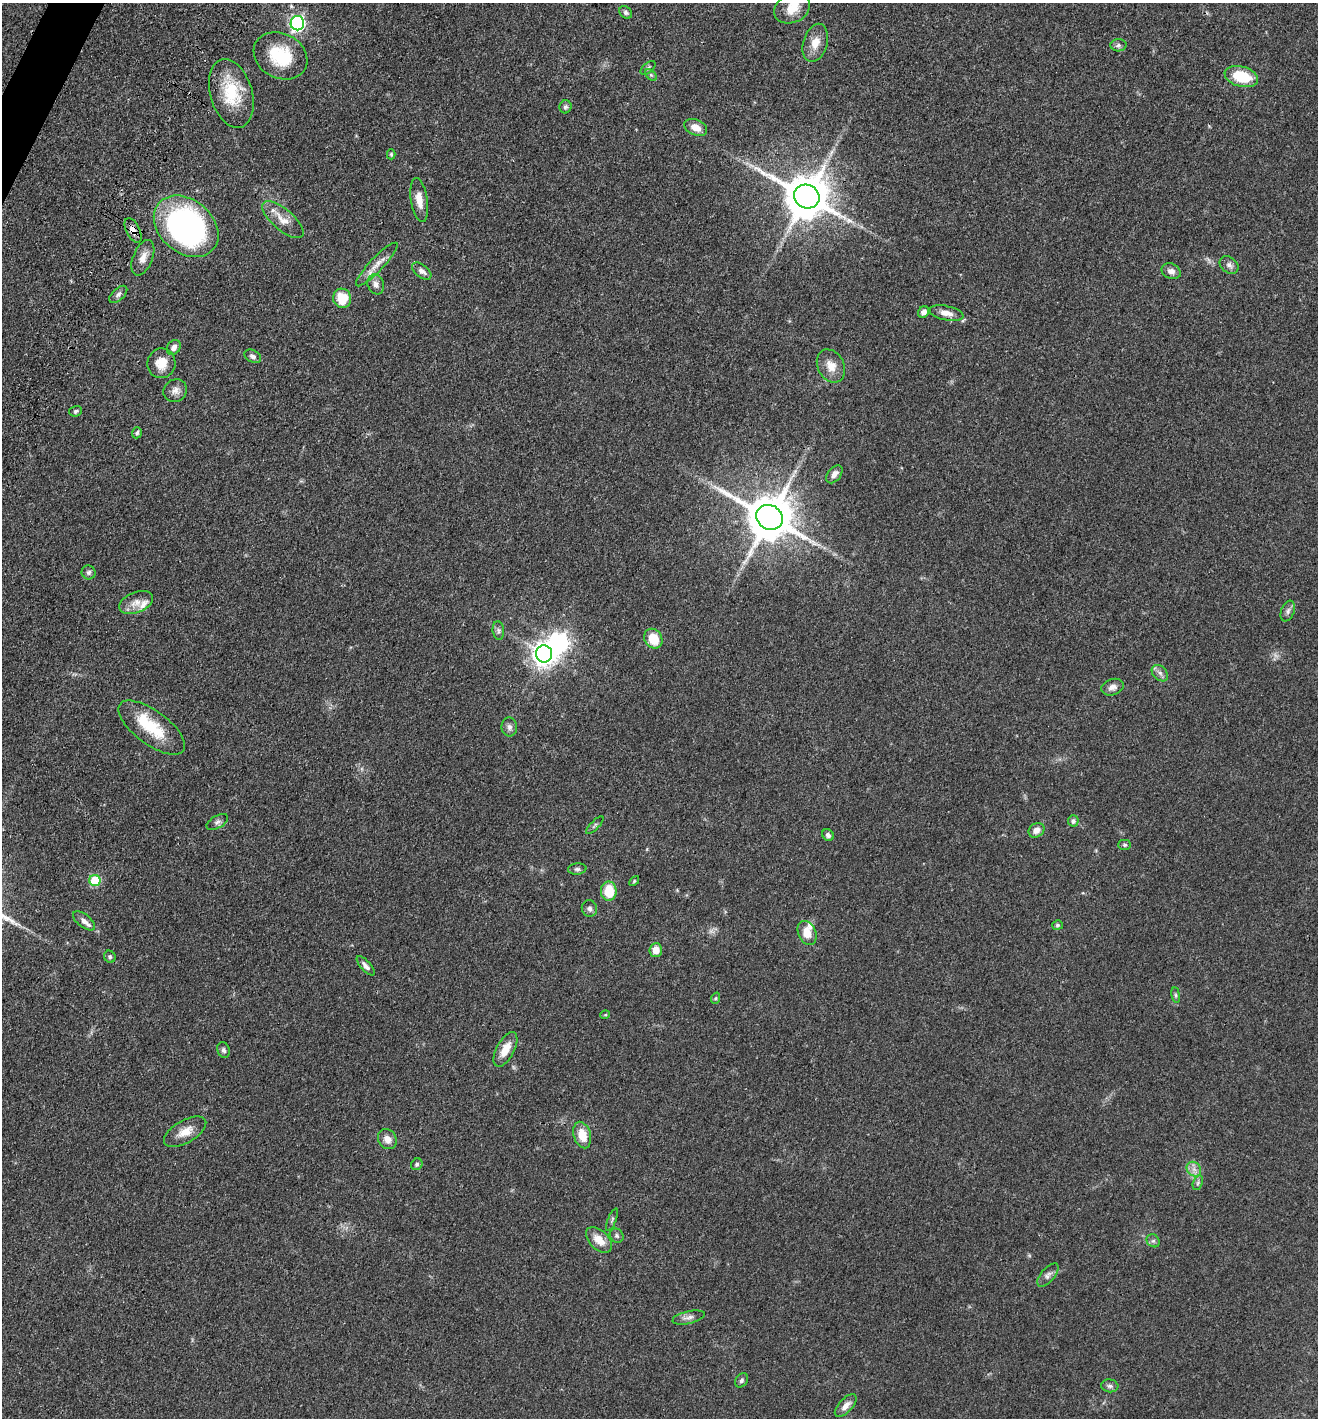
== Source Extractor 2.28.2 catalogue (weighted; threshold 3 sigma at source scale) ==
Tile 11 of 4 x 4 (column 3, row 3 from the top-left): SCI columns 2965-4280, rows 1557-2972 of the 6066 x 6001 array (HDU 1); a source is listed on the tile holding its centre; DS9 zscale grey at full resolution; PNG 1320 x 1420 px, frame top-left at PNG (2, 3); each listed source drawn as its Kron ellipse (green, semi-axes under 4 px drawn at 4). Shown black and unused: <1% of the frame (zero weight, under 3 of 4 exposures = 11% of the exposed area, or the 3 px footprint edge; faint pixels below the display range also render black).
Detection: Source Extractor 2.28.2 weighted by HDU 2 'WHT'; one run over the whole footprint, this tile lists its part. Background 0.0631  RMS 0.0045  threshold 0.0202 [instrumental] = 3 sigma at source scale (4.5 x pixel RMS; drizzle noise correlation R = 1.50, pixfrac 1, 0.05/0.05 arcsec/px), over >= 5 px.
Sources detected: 92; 2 too faint to see at this stretch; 3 inside a brighter object's white glare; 1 long thin detection or spike segment (spike, bleed or trail) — neither listed nor drawn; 2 inside a brighter listed object's ellipse — not listed separately; the other 84 listed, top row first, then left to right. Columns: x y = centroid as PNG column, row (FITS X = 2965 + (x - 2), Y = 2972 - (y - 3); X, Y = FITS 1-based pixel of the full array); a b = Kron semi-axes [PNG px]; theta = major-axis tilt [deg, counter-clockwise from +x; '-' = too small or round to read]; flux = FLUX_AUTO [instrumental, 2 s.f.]
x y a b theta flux
792 8 19 14 24 7.2
626 12 7 5 -45 0.98
297 23 7 6 - 100
815 43 19 12 74 5.6
1118 45 8 6 3 1.1
280 56 28 22 -28 19
648 68 9 5 39 0.94
651 75 7 4 -45 0.72
1241 76 17 10 -14 15
231 93 35 21 -74 19
565 107 6 6 - 0.96
696 127 12 7 -23 4.5
391 154 5 4 - 0.53
807 196 13 11 -30 1900
419 200 22 8 -81 5.2
283 220 25 10 -40 5.9
186 226 36 26 -40 130
133 230 13 6 -63 2.9
143 258 19 10 68 4
377 264 29 7 46 4.8
1229 265 10 7 -36 1.8
422 271 11 6 -38 2
1171 271 10 7 -23 2.2
376 284 10 8 -71 2.4
118 294 11 6 43 1.4
342 298 10 9 - 11
924 312 6 5 - 2
946 313 17 7 -11 3.5
174 347 8 6 53 1.9
253 356 9 6 -30 1.4
161 363 15 14 - 6.5
831 366 17 13 -62 5.5
175 391 12 11 - 2.7
76 411 6 5 - 0.99
137 433 5 5 - 0.94
834 474 10 6 52 2.3
770 517 13 12 - 2100
89 572 7 7 - 1.2
136 603 18 10 21 4.2
1288 611 11 6 68 1.6
498 630 9 5 -83 1.2
653 639 10 8 -58 9.4
544 654 8 8 - 350
1160 673 9 6 -45 1.7
1112 687 11 8 19 2.3
509 727 9 7 -89 1.7
152 728 39 17 -36 18
1073 821 5 5 - 1.2
217 822 12 6 29 1.5
595 825 11 3 45 0.88
1036 830 8 7 - 3
828 835 6 5 - 1.3
1125 845 6 5 - 0.8
577 869 9 5 5 1.1
95 880 5 5 - 21
634 881 6 3 46 0.45
609 891 10 8 89 12
589 908 8 7 - 1.3
84 921 13 6 -38 2.5
1057 925 5 4 - 0.79
807 933 12 9 -66 5.7
656 950 7 6 - 4.6
110 957 6 5 - 0.83
366 966 12 5 -48 1.8
1176 995 8 4 -82 0.84
716 998 6 3 71 0.53
605 1015 5 3 - 0.4
505 1049 19 9 62 6.6
223 1050 8 6 -68 1.2
185 1132 23 11 30 5.8
582 1135 13 8 -73 6.9
387 1139 10 9 - 3.5
417 1164 6 5 - 0.89
1194 1169 8 6 -45 2.1
1198 1183 8 4 71 0.84
612 1220 12 3 67 0.79
617 1236 7 6 - 1.1
599 1240 16 9 -44 5.9
1153 1241 7 6 - 1
1048 1275 14 6 49 1.8
689 1317 16 6 13 2.2
741 1380 8 5 58 1.1
1110 1386 8 6 -7 1.3
846 1405 14 6 47 3.1
Overlapping masked pixels (flux is a lower limit): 2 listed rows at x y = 807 196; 133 230